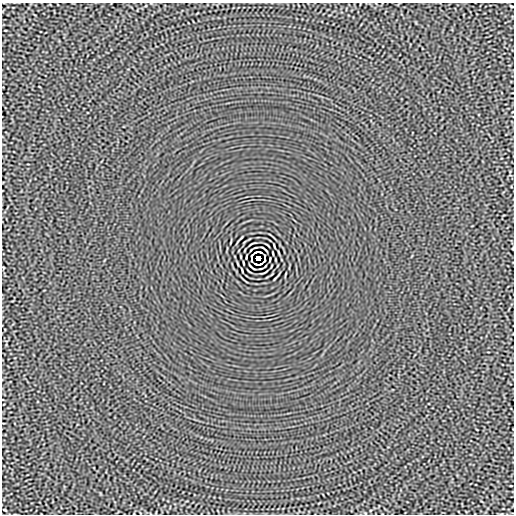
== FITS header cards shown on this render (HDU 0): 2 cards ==
NAXIS1  =                  512
NAXIS2  =                  512

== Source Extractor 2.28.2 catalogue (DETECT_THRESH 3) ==
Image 512 x 512 px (HDU 0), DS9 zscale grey, 1 PNG px = 1 image px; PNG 516 x 516 px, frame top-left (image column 1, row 512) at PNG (2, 3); no overlay
Background -1.36e-05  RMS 0.0015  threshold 0.00444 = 3 sigma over >= 5 px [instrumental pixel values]
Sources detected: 14; all 14 listed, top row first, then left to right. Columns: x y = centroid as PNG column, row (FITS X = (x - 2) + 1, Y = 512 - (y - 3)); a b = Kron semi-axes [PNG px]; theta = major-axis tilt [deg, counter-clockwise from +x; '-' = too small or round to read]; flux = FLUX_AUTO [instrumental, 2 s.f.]
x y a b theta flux
512 6 3 2 - 0.082
264 249 8 2 -40 0.098
256 252 5 2 - 0.063
260 252 4 2 - 0.1
251 256 4 2 - 0.075
265 256 4 2 - 0.073
258 258 4 4 - 3.7
251 260 3 2 - 0.081
265 260 4 2 - 0.077
243 263 4 2 - 0.081
256 264 4 2 - 0.088
260 264 5 2 - 0.088
252 267 8 2 -40 0.098
5 510 3 2 - 0.079
At the frame edge (FLAGS 8, measured only in part): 1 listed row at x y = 512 6